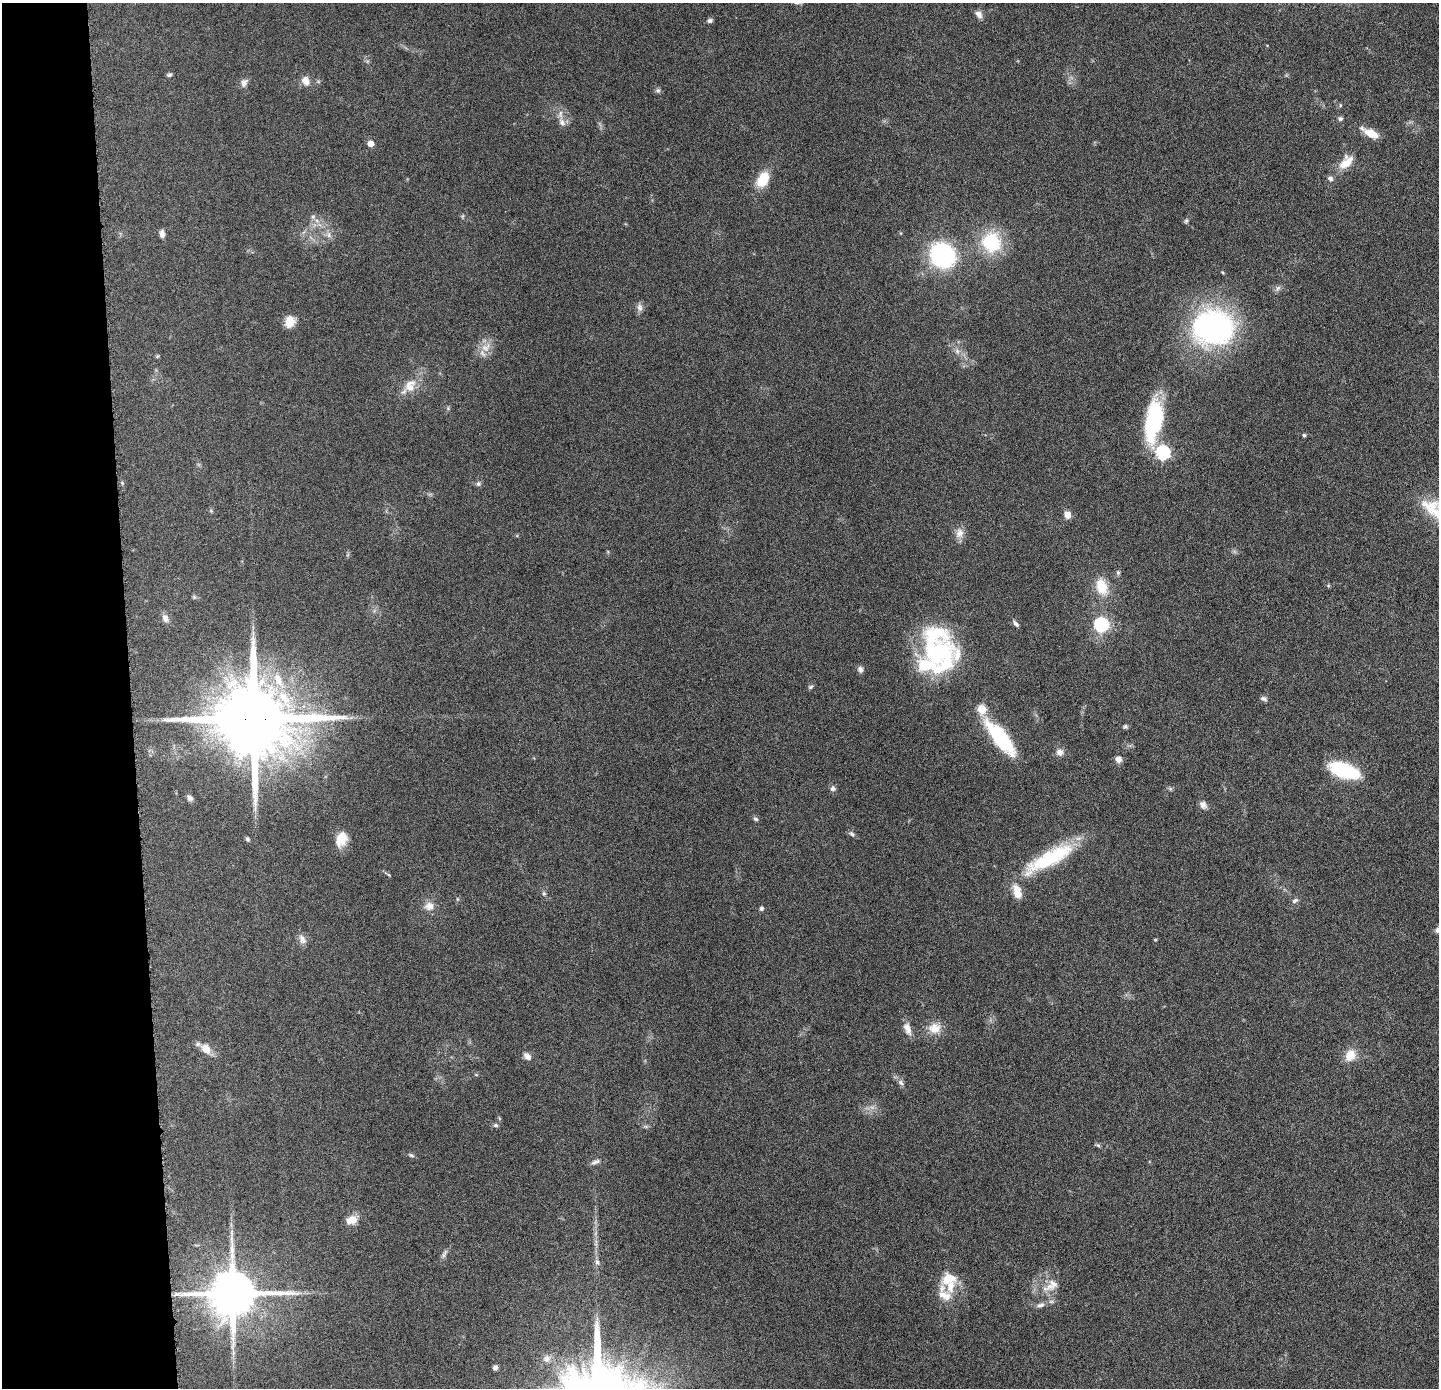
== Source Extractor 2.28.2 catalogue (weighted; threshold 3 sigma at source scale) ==
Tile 4 of 3 x 3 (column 1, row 2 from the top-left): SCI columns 1-1437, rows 1450-2835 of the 4313 x 4285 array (HDU 1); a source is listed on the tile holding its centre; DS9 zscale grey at full resolution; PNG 1441 x 1390 px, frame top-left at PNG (2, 3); no overlay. Shown black and unused: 9% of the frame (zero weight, under 4 of 8 exposures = <1% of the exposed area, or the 3 px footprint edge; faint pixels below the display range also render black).
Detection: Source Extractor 2.28.2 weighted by HDU 2 'WHT'; one run over the whole footprint, this tile lists its part. Background 0.132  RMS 0.0055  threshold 0.0224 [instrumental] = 3 sigma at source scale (4.09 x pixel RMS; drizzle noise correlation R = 1.36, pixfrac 0.8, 0.05/0.05 arcsec/px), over >= 5 px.
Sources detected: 97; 1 long thin detection or spike segment (spike, bleed or trail) — not listed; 7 inside a brighter listed object's ellipse — not listed separately; the other 89 listed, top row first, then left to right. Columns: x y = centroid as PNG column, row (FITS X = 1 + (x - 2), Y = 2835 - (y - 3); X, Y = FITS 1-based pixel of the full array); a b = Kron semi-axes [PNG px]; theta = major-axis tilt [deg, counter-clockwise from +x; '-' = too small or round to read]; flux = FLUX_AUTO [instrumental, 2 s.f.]
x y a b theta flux
979 14 12 7 -53 2.4
710 20 7 5 15 1.3
169 75 6 4 29 1.1
306 81 13 9 -62 3.7
244 83 10 7 67 2.5
658 91 7 7 - 1.1
1340 105 5 3 - 0.53
1340 119 6 5 - 1.3
562 122 12 8 -59 2.8
1371 133 16 8 -25 8
371 143 5 5 - 4.8
1346 162 22 13 47 8.2
1330 179 7 7 - 1.8
763 180 19 12 61 11
313 217 6 6 - 1.1
1186 221 6 5 - 0.91
162 234 9 6 -85 2.3
329 235 10 6 -73 2.1
991 242 17 15 -57 35
942 255 17 15 -42 90
1278 288 9 6 60 1.5
640 307 12 7 -82 2.3
290 322 13 11 75 5.7
1213 327 48 40 -4 110
486 347 16 11 43 5.8
957 351 8 6 -88 1.9
158 356 6 3 70 0.55
410 388 16 12 -18 6.7
448 408 5 5 - 0.72
1154 421 45 17 81 50
1304 435 4 4 - 0.84
1163 453 7 6 - 77
478 484 7 6 - 1.3
211 511 6 4 -19 0.63
1067 515 9 7 -77 3.4
959 533 15 11 79 4
1118 572 6 5 - 0.91
1102 586 22 14 -74 11
194 597 6 5 - 0.8
165 618 12 8 -61 2.5
1016 624 9 5 -54 1.4
1101 625 7 7 - 68
938 652 48 31 7 58
860 669 8 6 -70 1.8
278 680 23 10 -62 10
810 687 7 5 18 0.96
1263 699 9 6 -18 1.4
255 719 24 18 -4 9200
1125 727 7 5 25 0.93
1000 738 42 13 -51 39
1060 752 9 9 - 3
1118 759 8 7 - 2.8
1344 771 29 13 -17 40
833 788 8 7 - 1.5
1170 789 6 6 - 0.83
190 798 8 6 -50 1.7
1203 805 11 8 -51 2.4
756 819 7 5 -30 1.1
852 834 8 5 -50 1.3
247 839 6 5 - 0.9
341 839 18 13 68 7.5
1049 858 65 16 28 39
1017 891 16 8 -73 7.3
544 893 7 5 -69 0.92
1295 901 9 5 33 1.4
429 906 13 11 9 4.3
761 908 6 5 - 1.1
302 939 13 9 -67 2.9
934 1028 18 14 4 7
907 1029 17 8 -70 3.9
206 1049 16 11 -48 5.5
1350 1055 12 10 67 8.6
527 1056 12 8 -45 2.6
476 1075 6 4 -1 0.54
901 1083 9 6 -50 1.6
496 1125 6 5 - 1
1098 1145 7 4 -19 0.79
411 1155 9 4 -23 0.98
595 1162 13 6 18 1.8
352 1220 13 9 17 6.1
444 1254 15 5 62 1.7
597 1262 9 7 -46 1.7
948 1278 21 16 11 10
1052 1285 22 14 42 7.8
177 1294 9 4 7 1.3
232 1294 14 13 - 2700
1039 1306 8 6 40 1.5
546 1359 10 10 - 3
495 1368 5 5 - 1.8
Overlapping masked pixels (flux is a lower limit): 1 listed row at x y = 255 719